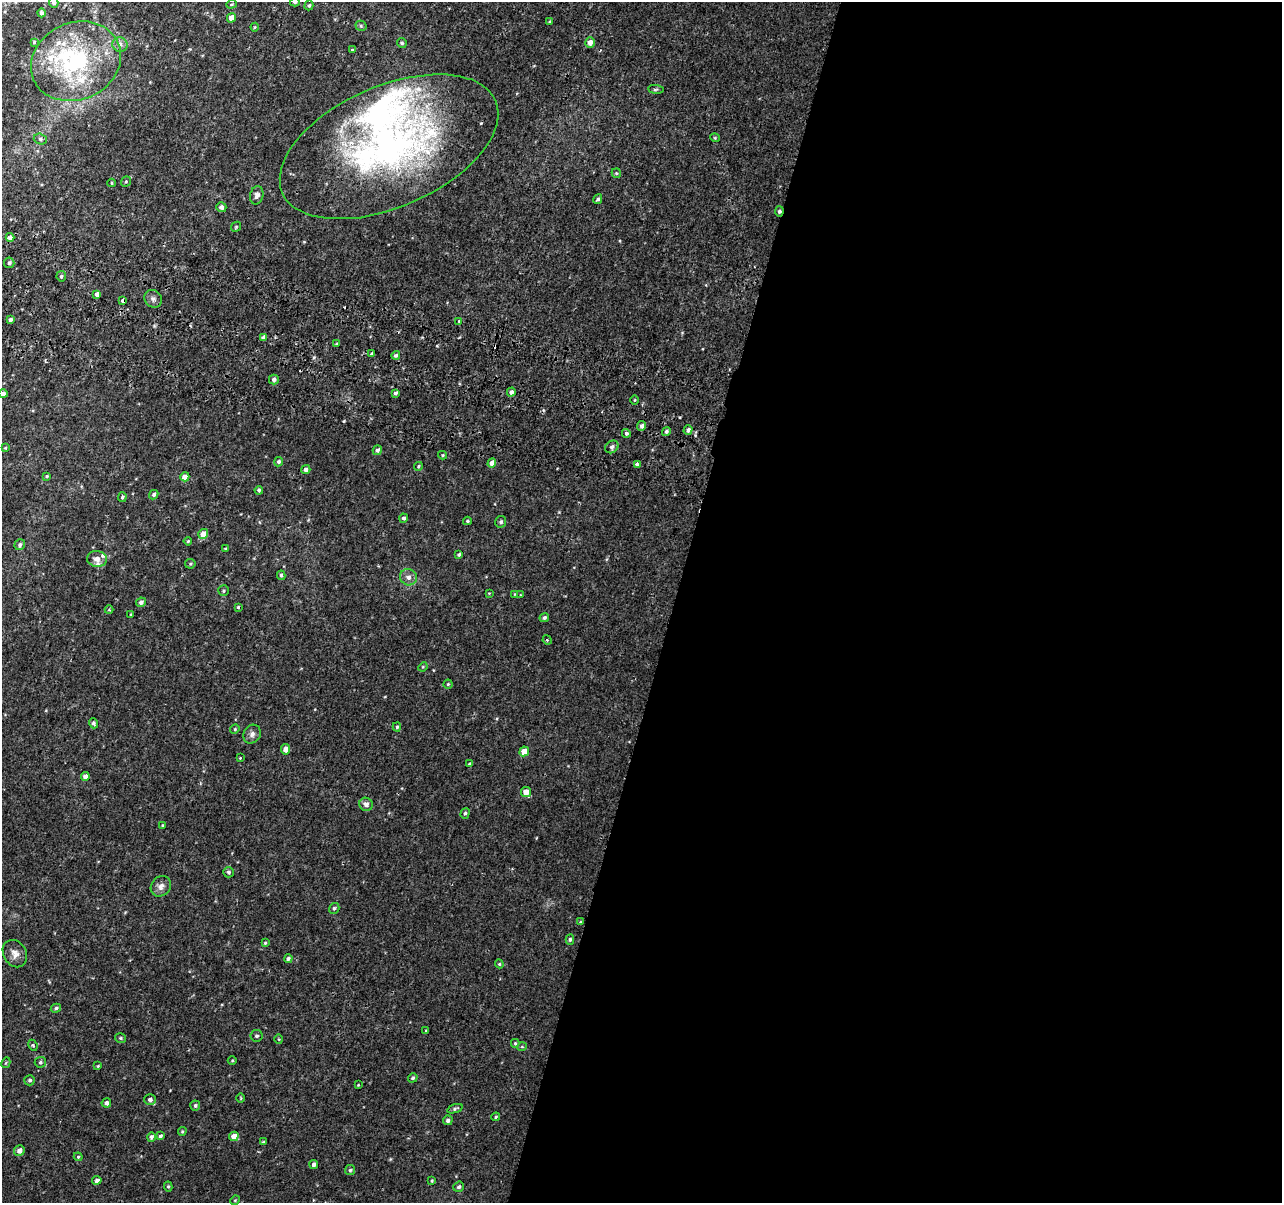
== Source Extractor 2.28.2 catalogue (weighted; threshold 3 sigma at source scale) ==
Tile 12 of 4 x 4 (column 4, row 3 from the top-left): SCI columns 3864-5143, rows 1533-2733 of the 5158 x 5405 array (HDU 1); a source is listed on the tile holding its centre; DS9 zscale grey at full resolution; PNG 1284 x 1205 px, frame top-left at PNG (2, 2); each listed source drawn as its Kron ellipse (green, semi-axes under 4 px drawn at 4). Shown black and unused: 48% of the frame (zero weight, under 2 of 3 exposures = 3% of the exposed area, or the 3 px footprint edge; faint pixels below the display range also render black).
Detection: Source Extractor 2.28.2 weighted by HDU 2 'WHT'; one run over the whole footprint, this tile lists its part. Background 0.00219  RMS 0.0029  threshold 0.013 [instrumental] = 3 sigma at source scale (4.5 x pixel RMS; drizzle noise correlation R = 1.50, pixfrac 1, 0.0396/0.0396 arcsec/px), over >= 5 px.
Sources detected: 158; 4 cosmic-ray / hot-pixel residue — neither listed nor drawn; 10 inside a brighter listed object's ellipse — not listed separately; the other 144 listed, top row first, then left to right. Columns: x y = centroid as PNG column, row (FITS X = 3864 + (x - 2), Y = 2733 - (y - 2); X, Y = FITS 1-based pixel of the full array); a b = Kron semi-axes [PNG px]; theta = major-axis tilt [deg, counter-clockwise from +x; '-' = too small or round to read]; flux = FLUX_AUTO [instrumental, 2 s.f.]
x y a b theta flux
295 2 5 4 - 0.55
54 3 5 4 - 0.75
231 4 5 4 - 0.35
309 5 5 4 - 0.41
42 13 4 4 - 0.71
231 18 5 4 - 3.1
550 22 4 4 - 0.36
361 26 5 5 - 0.43
255 27 4 4 - 0.27
34 42 4 4 - 0.32
590 42 5 5 - 1.7
402 43 5 4 - 0.51
120 44 8 7 - 1.3
352 50 4 3 - 0.37
76 61 46 38 24 35
656 89 8 4 -7 0.41
715 138 5 3 - 0.27
40 139 7 5 -15 0.6
389 147 116 60 24 110
616 173 5 4 - 0.34
126 181 6 4 53 0.37
112 183 4 3 - 0.27
257 195 9 6 77 1.3
598 199 5 3 - 0.56
221 207 5 5 - 1.1
779 211 5 3 - 0.68
236 227 5 4 - 0.35
10 237 4 4 - 3.6
9 263 5 5 - 0.71
61 276 5 5 - 0.48
97 294 4 4 - 1
153 299 9 8 - 0.98
123 300 4 3 - 2.2
10 320 4 3 - 0.8
459 321 3 3 - 0.24
263 337 4 3 - 0.89
337 344 4 3 - 0.36
371 354 4 3 - 0.5
396 355 4 4 - 0.62
274 379 5 5 - 0.89
511 392 4 4 - 0.85
396 393 4 4 - 0.57
3 394 4 4 - 1.3
634 400 5 3 - 0.27
642 426 5 4 - 0.92
688 430 5 4 - 0.79
666 432 4 4 - 0.57
626 433 4 4 - 0.59
612 447 7 6 - 0.79
5 448 4 4 - 0.3
377 450 5 4 - 0.74
443 455 4 4 - 0.33
279 462 5 4 - 0.57
492 463 4 4 - 1.8
637 464 4 3 - 1.1
418 466 4 3 - 0.33
306 470 4 4 - 0.86
47 476 4 3 - 0.37
185 477 5 4 - 2.5
259 490 4 3 - 0.43
154 495 5 4 - 0.69
122 497 5 4 - 0.42
404 518 4 4 - 0.58
467 521 4 3 - 0.4
501 522 6 5 - 0.62
203 534 5 4 - 3.9
188 541 4 4 - 0.32
20 545 5 5 - 0.55
226 549 4 3 - 0.27
459 554 4 3 - 0.5
97 559 10 8 -8 1.5
190 564 5 4 - 0.39
281 575 5 4 - 0.49
408 577 8 8 - 1.4
223 591 5 5 - 0.41
489 593 3 3 - 0.21
514 594 4 2 - 0.18
520 595 4 3 - 0.17
141 602 5 4 - 0.96
238 607 3 3 - 0.3
109 610 4 4 - 0.3
131 614 3 2 - 0.2
544 618 5 4 - 0.52
547 640 5 4 - 0.38
423 667 5 4 - 0.28
448 684 4 4 - 0.39
93 723 5 4 - 0.63
397 727 4 4 - 0.43
235 729 5 4 - 0.34
252 734 10 8 56 1.2
286 749 5 4 - 1.7
524 751 5 4 - 3.5
240 758 4 3 - 0.22
470 764 4 3 - 0.69
85 776 4 4 - 1.3
526 792 5 5 - 2.8
366 804 7 6 - 1.3
465 813 5 4 - 0.52
162 825 4 3 - 0.31
228 872 5 5 - 0.52
161 886 11 9 46 1.5
334 908 6 5 - 0.55
580 922 4 3 - 0.25
570 939 5 4 - 0.48
265 943 4 4 - 0.31
15 954 14 11 -59 2.1
288 959 4 4 - 0.48
499 964 4 4 - 0.33
56 1008 5 4 - 0.57
426 1031 3 2 - 0.26
257 1036 6 5 - 0.53
121 1038 6 4 -14 0.42
279 1039 5 3 - 0.22
515 1043 4 3 - 0.32
33 1045 6 4 -66 0.37
522 1047 5 3 - 0.24
232 1061 4 3 - 0.26
40 1062 6 5 - 0.51
6 1063 5 4 - 0.34
98 1066 4 3 - 0.26
413 1078 5 4 - 0.5
30 1080 5 5 - 0.58
358 1085 3 2 - 0.2
241 1098 5 3 - 0.23
150 1099 5 5 - 0.92
106 1103 5 4 - 0.98
195 1106 5 5 - 0.54
455 1109 8 4 18 0.52
496 1117 4 3 - 0.32
448 1120 5 4 - 0.78
182 1131 4 3 - 0.31
161 1136 4 3 - 1.1
234 1136 5 4 - 2.5
151 1137 5 4 - 0.6
263 1142 4 3 - 0.31
19 1151 5 5 - 1.4
78 1157 4 4 - 0.34
314 1164 4 3 - 0.96
350 1170 5 5 - 0.51
97 1180 4 4 - 0.9
432 1181 4 3 - 0.3
168 1186 5 4 - 0.41
459 1187 5 5 - 0.61
235 1200 5 4 - 0.27
Overlapping masked pixels (flux is a lower limit): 3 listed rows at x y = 389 147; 779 211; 123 300
Isophote crosses this tile's border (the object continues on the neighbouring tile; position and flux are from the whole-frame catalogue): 3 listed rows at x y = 295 2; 54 3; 3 394